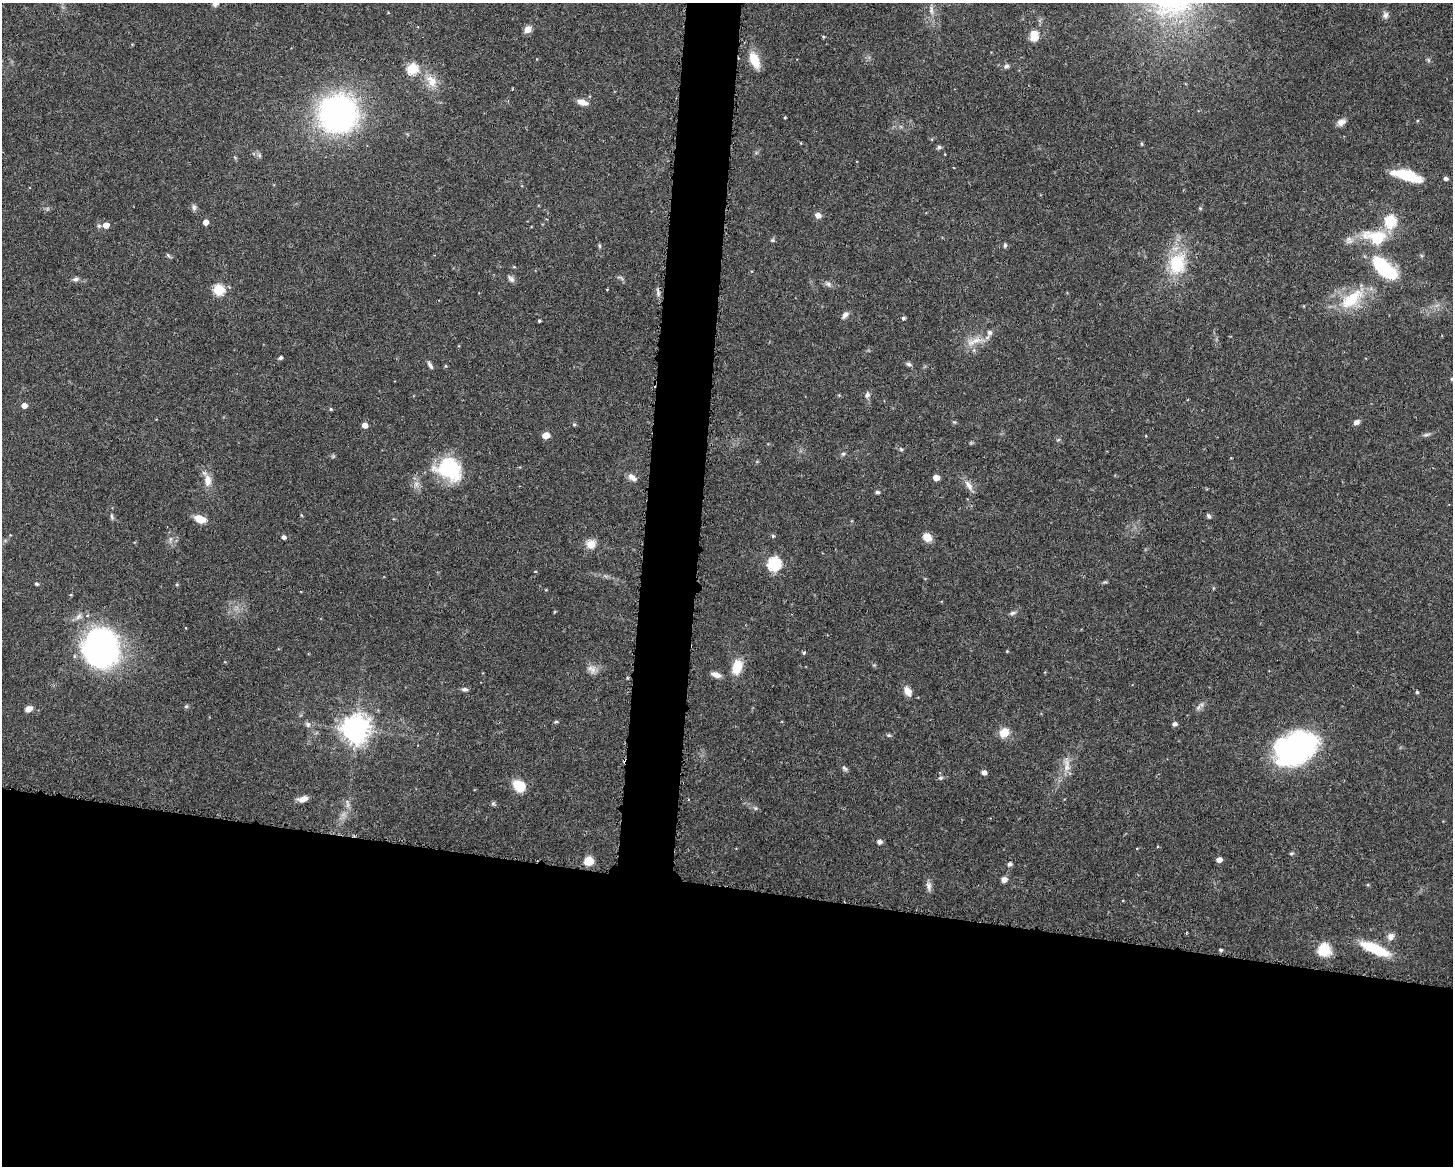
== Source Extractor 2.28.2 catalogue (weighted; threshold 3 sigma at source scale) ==
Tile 11 of 3 x 4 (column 2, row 4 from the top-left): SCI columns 1560-3010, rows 3-1166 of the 4683 x 4661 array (HDU 1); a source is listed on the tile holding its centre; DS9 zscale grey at full resolution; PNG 1455 x 1168 px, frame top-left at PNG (2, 3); no overlay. Shown black and unused: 27% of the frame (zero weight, under 3 of 6 exposures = <1% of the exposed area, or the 3 px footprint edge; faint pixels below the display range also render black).
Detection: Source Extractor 2.28.2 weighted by HDU 2 'WHT'; one run over the whole footprint, this tile lists its part. Background 0.143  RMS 0.0038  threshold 0.0156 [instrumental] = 3 sigma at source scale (4.09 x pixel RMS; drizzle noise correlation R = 1.36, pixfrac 0.8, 0.05/0.05 arcsec/px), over >= 5 px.
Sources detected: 130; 2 inside a brighter listed object's ellipse — not listed separately; the other 128 listed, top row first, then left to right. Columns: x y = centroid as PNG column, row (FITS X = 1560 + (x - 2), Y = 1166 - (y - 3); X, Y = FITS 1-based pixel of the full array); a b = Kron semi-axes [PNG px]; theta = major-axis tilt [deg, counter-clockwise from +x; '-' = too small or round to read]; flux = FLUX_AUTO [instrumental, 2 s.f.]
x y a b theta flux
216 3 8 6 65 1.9
931 10 14 6 -81 2.1
1385 15 9 7 76 1.4
528 29 9 7 45 2.4
1034 36 14 11 83 4.1
823 37 4 4 - 0.4
755 60 21 10 -68 6.7
1428 60 6 4 -88 0.57
1006 66 7 6 - 1
412 68 6 6 - 23
431 81 20 12 -62 5.3
582 102 12 7 -17 2.8
338 113 26 25 - 140
785 117 3 3 - 0.35
1341 122 11 8 28 1.9
801 143 4 2 - 0.25
1142 144 5 3 - 0.37
939 147 7 5 15 0.71
259 155 6 5 - 0.75
1409 177 31 11 -19 12
1446 178 5 5 - 0.96
194 207 9 6 -90 0.98
1200 208 5 4 - 0.43
818 215 5 5 - 2.7
1390 221 6 6 - 27
206 222 5 4 - 2.4
106 225 5 5 - 3
1377 239 17 10 -20 17
772 240 6 5 - 0.58
1349 240 10 10 - 1.8
1005 245 6 4 89 0.68
599 246 7 4 -81 0.49
168 255 8 4 -54 0.54
1177 263 28 21 79 18
514 267 5 3 - 0.34
1384 268 33 15 -42 22
620 278 11 3 -24 0.69
76 279 9 5 7 1.1
511 279 10 6 -48 1.2
828 284 8 6 -35 1.1
218 290 6 5 - 27
658 292 13 4 -78 1.1
1352 299 39 18 37 15
845 315 10 6 48 1.5
903 318 4 4 - 0.79
539 321 3 3 - 0.45
975 341 31 9 16 5.2
281 358 4 4 - 0.8
909 364 8 5 -13 0.82
430 365 11 4 -60 1
446 366 5 4 - 0.43
1452 379 4 3 - 0.56
839 395 4 4 - 0.32
867 395 9 7 67 1.2
24 405 5 4 - 2.5
331 409 4 4 - 0.44
954 422 6 5 - 0.48
1356 422 8 6 24 1.3
365 425 5 4 - 2.5
574 425 5 4 - 0.46
546 435 5 5 - 6.3
1426 435 12 4 7 0.88
1058 440 6 3 19 0.4
901 449 6 4 -44 0.55
843 454 6 6 - 0.69
333 456 6 4 19 0.48
449 469 29 23 -31 24
632 477 12 6 -37 2.2
936 478 5 4 - 3.8
208 481 16 9 -87 3.5
969 485 16 8 -57 2.4
877 492 4 4 - 0.9
301 515 4 3 - 0.3
1209 516 6 4 -53 0.68
112 517 8 5 -72 0.72
200 519 9 6 -19 6.7
773 536 5 4 - 0.64
284 537 5 4 - 1.1
927 537 11 9 -43 3.3
170 539 7 4 71 0.72
591 544 13 12 - 3.4
774 564 6 6 - 48
1105 582 7 4 14 0.5
36 584 5 4 - 0.61
177 584 5 4 - 0.43
1012 613 9 5 16 0.94
100 648 38 33 -83 95
1007 651 4 4 - 0.29
804 653 4 3 - 0.65
737 667 16 10 74 7.5
592 669 13 10 -31 2.5
716 675 11 5 -19 2.2
465 689 9 5 0 0.88
908 691 12 9 -59 2.8
1417 692 4 4 - 0.51
186 706 6 5 - 0.55
1198 708 8 6 55 1.1
28 709 9 7 23 2.1
556 722 5 4 - 0.6
308 724 8 7 - 1
1174 724 5 5 - 1.2
356 729 8 8 - 470
1004 732 12 10 41 4.6
889 735 6 4 -18 0.55
1296 748 45 30 26 66
1067 765 21 9 -86 3.7
844 768 8 5 -50 0.83
984 772 5 4 - 1.7
940 778 7 5 1 0.71
519 785 12 10 -42 9.2
303 799 12 6 14 2.4
493 803 6 5 - 0.59
347 804 14 4 -84 1.3
755 808 6 5 - 0.6
879 842 5 5 - 1.3
1137 848 4 3 - 0.23
1291 853 5 4 - 0.58
1219 860 5 4 - 2.2
589 861 9 8 - 5.3
1009 864 5 5 - 1.1
1004 879 7 6 - 1.6
1368 885 5 3 - 0.35
929 886 13 7 -81 1.6
1186 933 4 2 - 0.29
1391 936 10 8 45 1.9
1375 949 33 10 -23 13
1221 950 4 4 - 0.67
1324 950 16 15 - 6.7
Isophote crosses this tile's border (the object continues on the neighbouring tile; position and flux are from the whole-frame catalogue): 2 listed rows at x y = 216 3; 1452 379